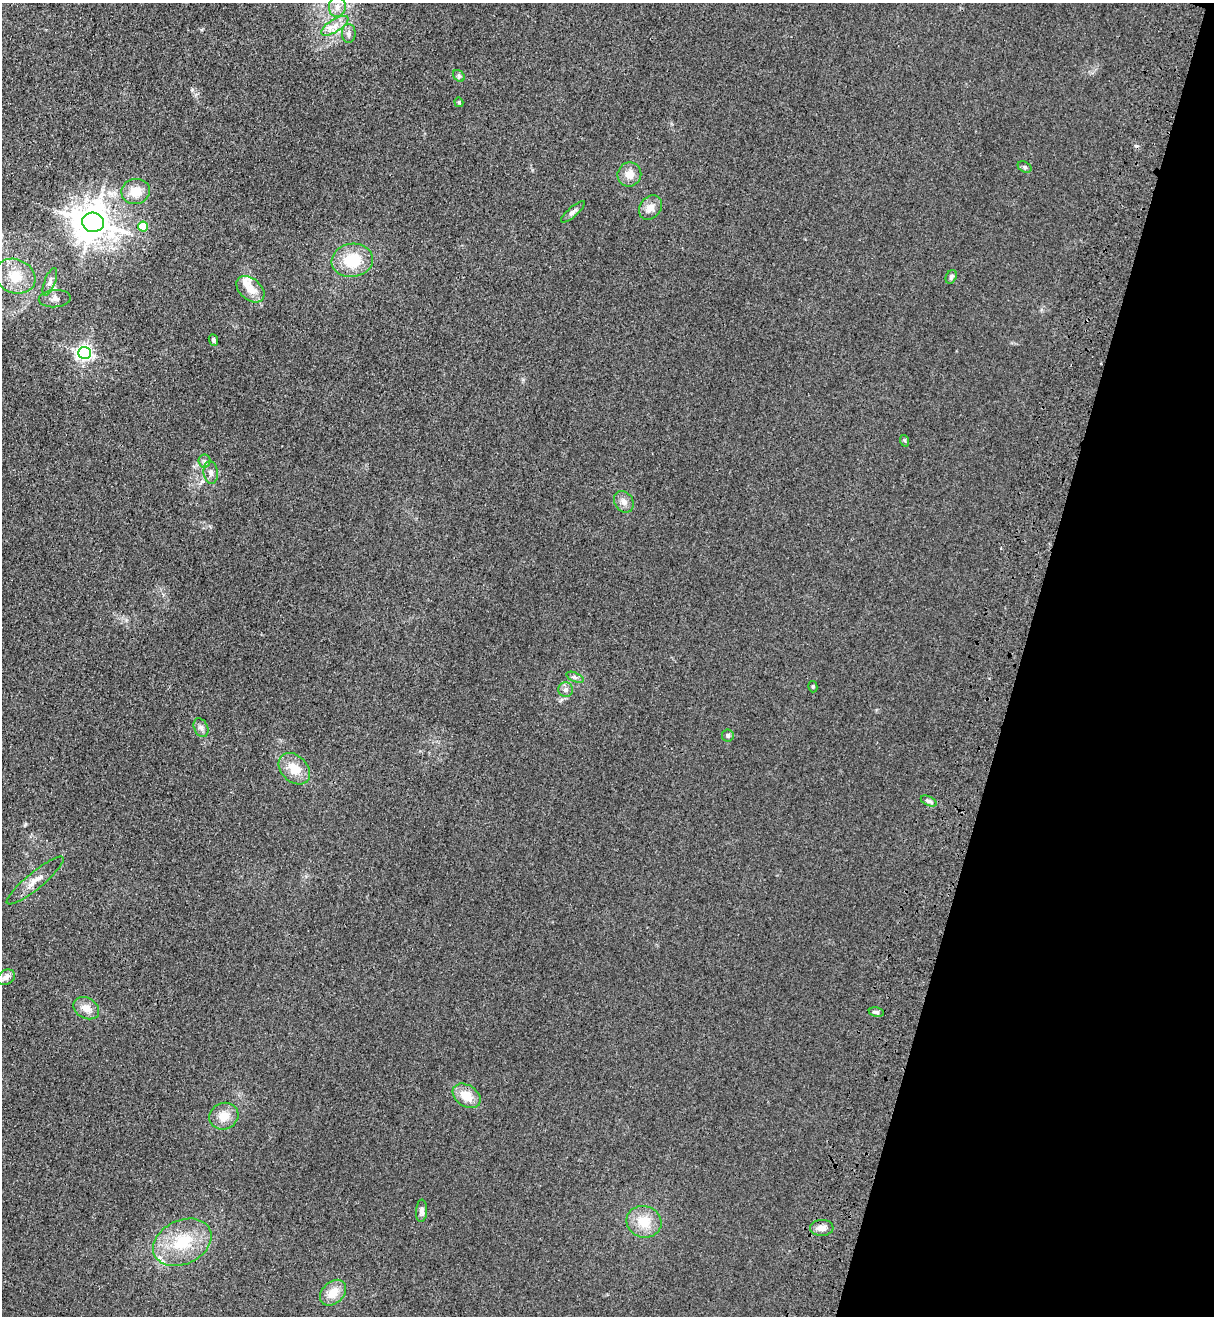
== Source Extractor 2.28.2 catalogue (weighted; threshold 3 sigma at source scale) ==
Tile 8 of 4 x 4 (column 4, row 2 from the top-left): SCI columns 4008-5219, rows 2672-3985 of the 5463 x 5344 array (HDU 1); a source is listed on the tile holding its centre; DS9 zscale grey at full resolution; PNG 1216 x 1318 px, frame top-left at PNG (2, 3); each listed source drawn as its Kron ellipse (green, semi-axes under 4 px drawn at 4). Shown black and unused: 16% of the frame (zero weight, under 3 of 4 exposures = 6% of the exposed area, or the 3 px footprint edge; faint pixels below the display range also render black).
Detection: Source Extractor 2.28.2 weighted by HDU 2 'WHT'; one run over the whole footprint, this tile lists its part. Background 0.0139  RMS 0.0055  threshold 0.0247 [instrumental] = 3 sigma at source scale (4.5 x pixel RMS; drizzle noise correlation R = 1.50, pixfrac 1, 0.05/0.05 arcsec/px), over >= 5 px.
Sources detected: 46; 1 cosmic-ray / hot-pixel residue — neither listed nor drawn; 3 inside a brighter listed object's ellipse — not listed separately; the other 42 listed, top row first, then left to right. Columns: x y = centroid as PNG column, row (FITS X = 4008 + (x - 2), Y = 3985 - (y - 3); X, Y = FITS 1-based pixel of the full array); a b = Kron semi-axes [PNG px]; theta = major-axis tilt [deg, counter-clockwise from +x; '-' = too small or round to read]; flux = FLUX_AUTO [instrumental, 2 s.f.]
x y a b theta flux
337 7 10 8 86 4.1
335 26 15 6 32 4.8
349 33 9 7 90 2
459 76 6 5 - 1.2
459 102 4 4 - 0.82
1025 167 7 5 -28 1.2
629 174 12 12 - 5.8
136 191 14 12 9 9.3
650 207 13 10 51 5
573 212 15 5 42 1.8
93 222 11 9 -11 1300
143 226 5 5 - 17
352 260 21 16 8 20
15 276 21 17 -24 14
951 277 7 5 64 1.2
50 282 14 5 69 2.3
250 289 16 10 -41 7
55 299 16 8 3 3.1
213 340 6 4 -67 1.3
85 353 6 6 - 180
905 441 6 4 -71 0.69
204 461 6 6 - 1.5
211 472 11 7 -83 2.4
624 502 11 9 -57 3.4
575 677 9 4 -23 1.4
813 687 5 4 - 0.85
566 690 7 7 - 2.5
201 728 10 6 -63 2.1
728 736 6 6 - 1.3
294 769 18 13 -45 10
929 801 8 4 -25 1.5
35 881 36 8 39 6.8
6 977 9 7 31 3.1
86 1008 14 10 -29 5.6
876 1012 8 4 -10 1.2
467 1096 15 10 -34 9.5
224 1116 15 13 24 7.8
422 1211 11 5 87 2.4
644 1222 18 15 -18 12
822 1228 12 8 2 4.1
182 1242 31 22 26 26
333 1293 15 10 44 8.3
Isophote crosses this tile's border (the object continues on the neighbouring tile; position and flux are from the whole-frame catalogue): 1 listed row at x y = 15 276
Unlisted compact peaks at least as high as the median listed source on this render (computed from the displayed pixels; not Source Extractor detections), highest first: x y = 201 30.